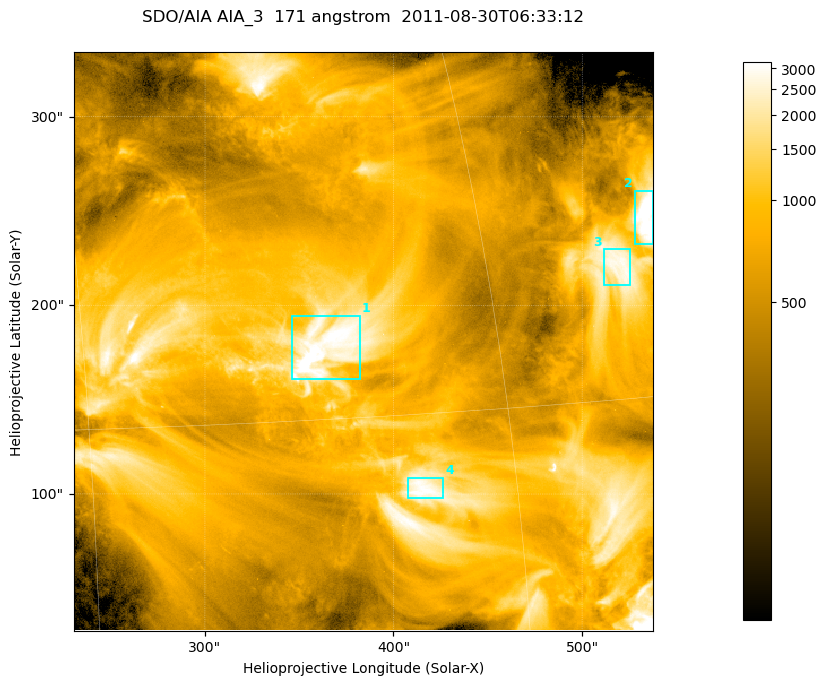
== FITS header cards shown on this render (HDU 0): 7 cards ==
TELESCOP= 'SDO/AIA '
INSTRUME= 'AIA_3   '
WAVELNTH=                  171
WAVEUNIT= 'angstrom'
DATE-OBS= '2011-08-30T06:33:12.34'
CTYPE1  = 'HPLN-TAN'
CTYPE2  = 'HPLT-TAN'

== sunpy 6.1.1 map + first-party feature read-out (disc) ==
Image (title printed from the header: SDO/AIA AIA_3  171 angstrom  2011-08-30T06:33:12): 512 x 512 px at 0.599 arcsec/px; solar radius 950 arcsec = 1585 px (partial field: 3.3% of the solar disc is inside the frame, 100% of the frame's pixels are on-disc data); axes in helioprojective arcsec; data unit not stated in the header (colour bar unlabelled)
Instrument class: DISC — disc imager (sunpy class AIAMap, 171 A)
Bright regions (active regions / flare kernels): reference = the on-disc median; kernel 5 px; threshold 5 sigma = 1823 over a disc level ~703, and >= 1.15x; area >= 262 px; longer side >= 6 px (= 3.6 arcsec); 4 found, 4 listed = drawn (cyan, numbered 1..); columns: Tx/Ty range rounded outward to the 2 arcsec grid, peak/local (2 s.f.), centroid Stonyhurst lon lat
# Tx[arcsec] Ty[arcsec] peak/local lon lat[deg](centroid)
1 346..382 160..194 6.2 +24 +17
2 528..538 232..262 5.2 +37 +21
3 510..526 210..230 4.1 +35 +19
4 408..428 98..110 4.5 +27 +13